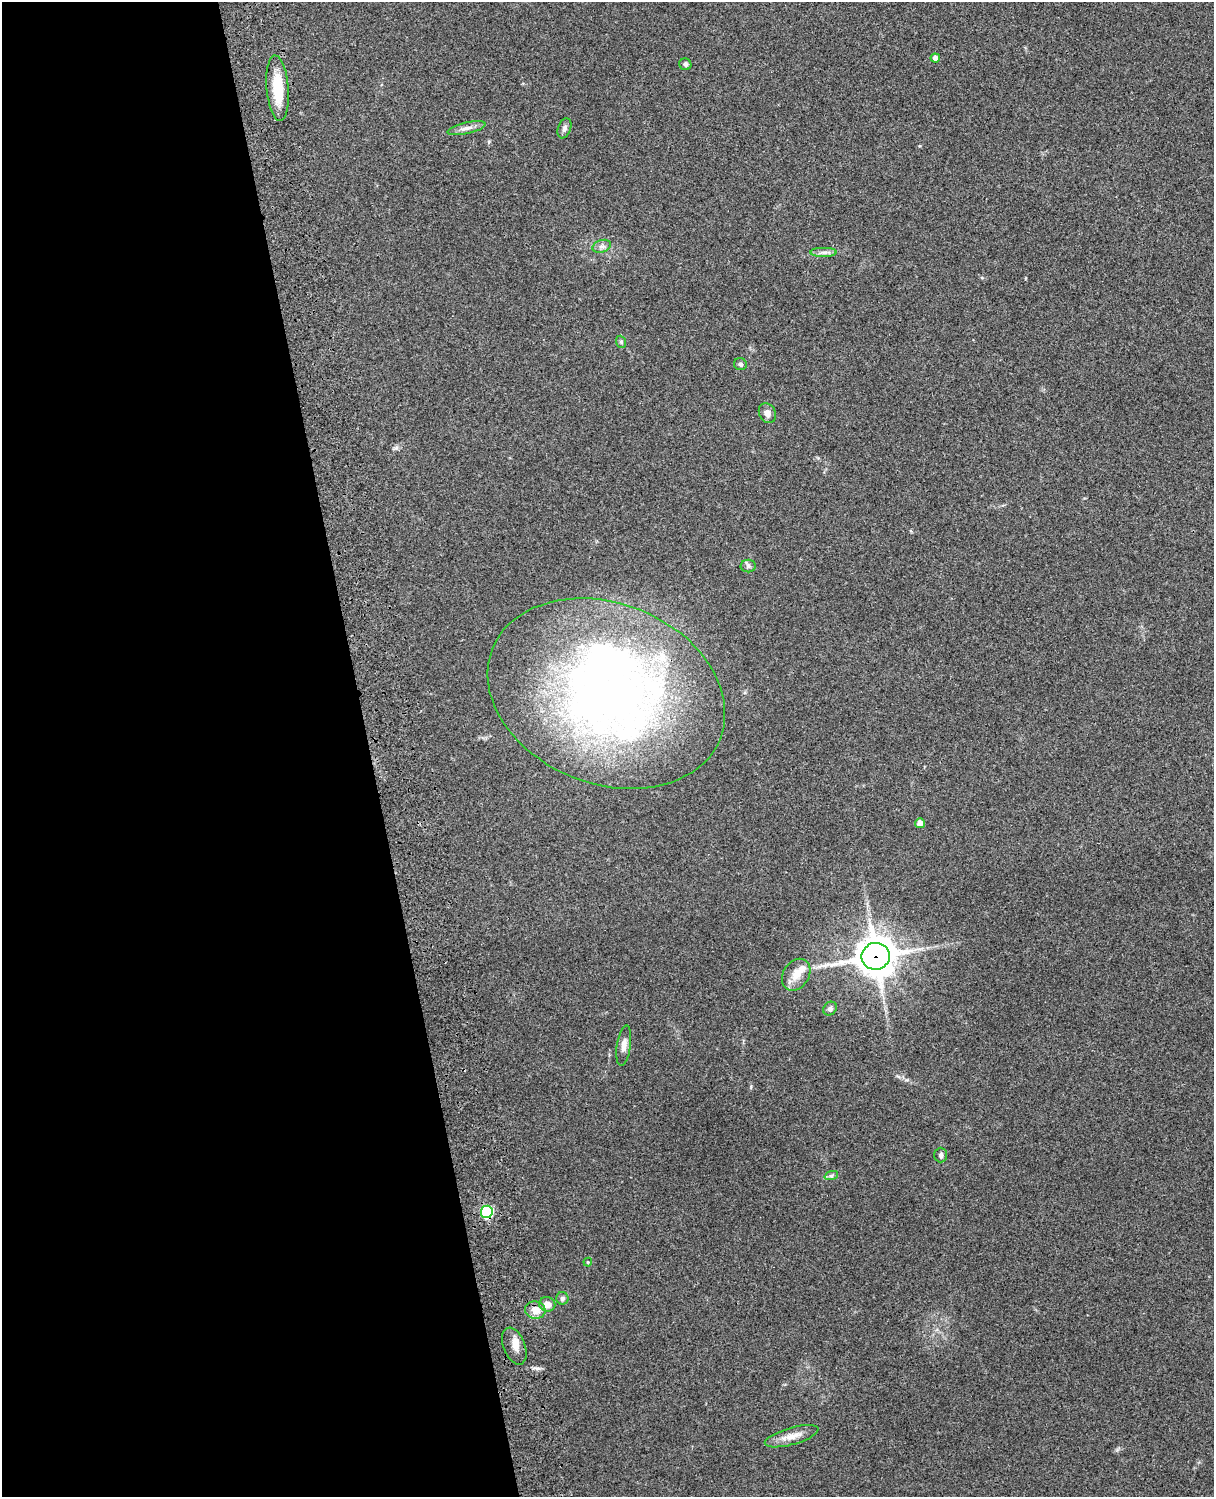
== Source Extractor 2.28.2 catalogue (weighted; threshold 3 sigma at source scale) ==
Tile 5 of 4 x 3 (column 1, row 2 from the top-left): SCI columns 119-1330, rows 1660-3154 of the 5087 x 4925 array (HDU 1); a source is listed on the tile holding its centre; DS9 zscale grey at full resolution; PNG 1216 x 1499 px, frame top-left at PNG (2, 2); each listed source drawn as its Kron ellipse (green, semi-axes under 4 px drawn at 4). Shown black and unused: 30% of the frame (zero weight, under 3 of 4 exposures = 6% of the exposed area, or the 3 px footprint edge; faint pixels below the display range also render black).
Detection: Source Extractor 2.28.2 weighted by HDU 2 'WHT'; one run over the whole footprint, this tile lists its part. Background 0.285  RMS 0.0093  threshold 0.0419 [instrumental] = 3 sigma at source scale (4.5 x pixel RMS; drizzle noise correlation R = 1.50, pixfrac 1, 0.05/0.05 arcsec/px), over >= 5 px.
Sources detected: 28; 1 inside a brighter object's white glare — neither listed nor drawn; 1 inside a brighter listed object's ellipse — not listed separately; the other 26 listed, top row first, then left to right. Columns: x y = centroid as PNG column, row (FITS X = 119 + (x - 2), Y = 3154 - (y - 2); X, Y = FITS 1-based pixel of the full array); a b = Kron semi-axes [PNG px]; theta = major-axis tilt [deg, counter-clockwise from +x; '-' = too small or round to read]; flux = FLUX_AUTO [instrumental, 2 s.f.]
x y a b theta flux
935 58 5 4 - 4.3
685 64 6 5 - 2
278 88 33 11 -85 32
467 128 19 5 12 5.6
564 128 10 6 70 3.2
602 246 9 6 18 3.4
823 252 13 4 0 3.7
621 342 6 5 - 1.6
740 364 6 6 - 2.4
767 413 10 8 -61 4.9
748 566 8 6 0 2.2
606 694 123 90 -21 640
920 823 5 5 - 6.7
876 956 14 13 - 2300
796 975 17 13 56 12
830 1009 7 6 - 2.8
624 1045 20 7 82 6.4
941 1155 7 6 - 2.6
831 1176 7 4 18 1.9
487 1212 6 6 - 82
588 1262 4 4 - 0.89
562 1298 6 6 - 3
547 1304 8 7 - 7.8
535 1310 10 8 -12 10
514 1346 19 11 -69 9.1
792 1436 28 8 16 11
Overlapping masked pixels (flux is a lower limit): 2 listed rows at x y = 876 956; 487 1212